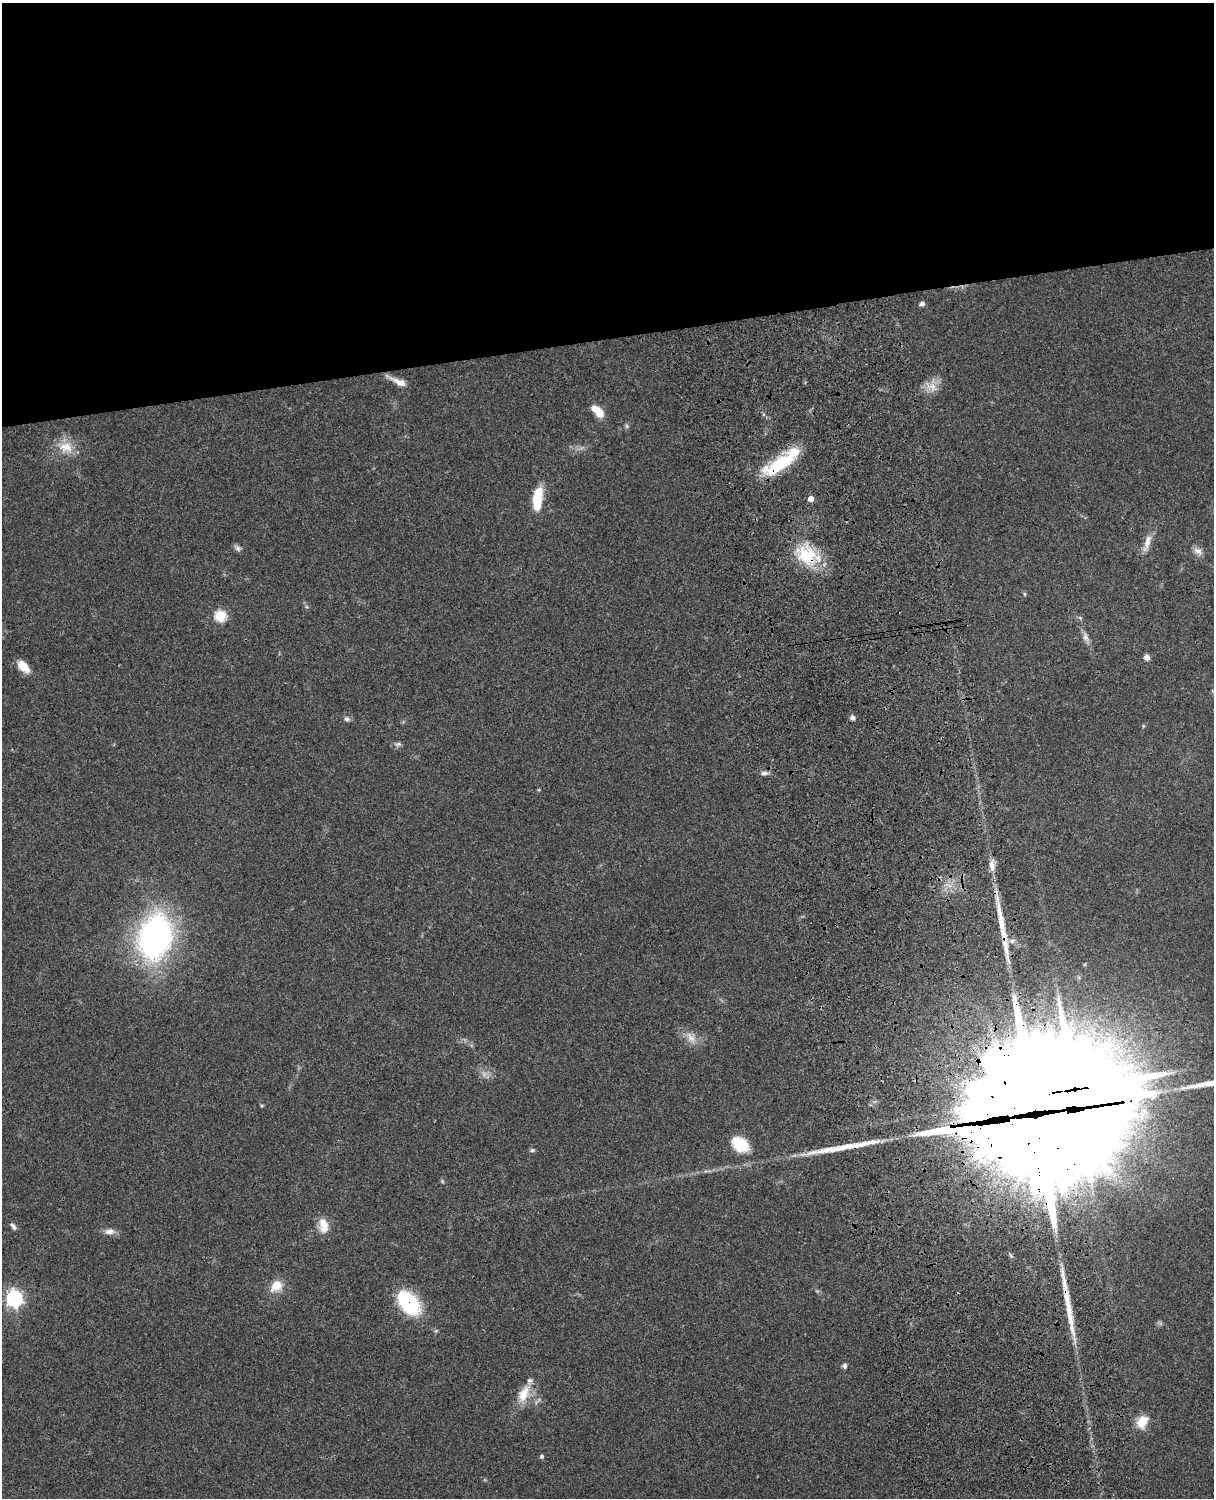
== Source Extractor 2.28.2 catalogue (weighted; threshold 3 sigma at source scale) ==
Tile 2 of 4 x 3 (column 2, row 1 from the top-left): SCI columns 1333-2544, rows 3268-4763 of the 5088 x 4927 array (HDU 1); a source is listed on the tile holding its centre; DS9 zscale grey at full resolution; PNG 1216 x 1500 px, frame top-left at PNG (2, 3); no overlay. Shown black and unused: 23% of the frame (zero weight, under 3 of 4 exposures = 6% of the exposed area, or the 3 px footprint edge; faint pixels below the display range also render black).
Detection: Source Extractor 2.28.2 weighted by HDU 2 'WHT'; one run over the whole footprint, this tile lists its part. Background 0.0849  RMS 0.006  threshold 0.0271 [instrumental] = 3 sigma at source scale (4.5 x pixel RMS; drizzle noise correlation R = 1.50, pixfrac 1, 0.05/0.05 arcsec/px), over >= 5 px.
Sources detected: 50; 1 too faint to see at this stretch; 1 inside a brighter object's white glare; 3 long thin detections or spike segments (spike, bleed or trail) — not listed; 5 inside a brighter listed object's ellipse — not listed separately; the other 40 listed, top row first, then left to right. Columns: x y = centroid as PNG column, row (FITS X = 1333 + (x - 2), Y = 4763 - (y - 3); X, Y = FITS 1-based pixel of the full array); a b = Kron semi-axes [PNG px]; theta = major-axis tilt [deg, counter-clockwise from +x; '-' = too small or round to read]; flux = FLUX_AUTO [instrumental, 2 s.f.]
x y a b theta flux
922 304 7 5 18 1.9
398 381 26 7 -26 5.4
931 387 19 12 -29 6.6
598 411 14 7 -43 12
627 426 6 5 - 1.1
66 447 21 16 -10 11
781 462 41 16 26 26
537 498 26 10 84 17
811 499 5 4 - 4.9
1147 543 26 7 73 6.1
238 548 9 7 -33 1.9
1198 551 13 8 -30 3.4
806 555 31 23 -54 28
1024 594 6 4 -89 0.74
220 615 6 6 - 45
1086 637 13 7 -60 3.2
1147 657 7 6 - 2.5
23 666 14 8 -47 9.7
853 718 6 6 - 1.7
347 719 8 6 -6 1.6
398 744 8 6 1 1.6
764 773 9 5 1 2
992 865 16 7 -84 4.5
155 937 33 23 75 210
1012 941 8 6 27 2
691 1037 17 8 -51 5.7
1038 1125 88 81 36 18000
740 1145 20 19 - 15
532 1150 6 5 - 1.1
442 1181 6 4 -19 0.7
323 1225 20 11 -82 8.1
13 1226 10 5 -47 1.9
109 1231 13 8 3 3.6
276 1286 14 11 44 9.7
14 1299 7 6 - 190
409 1303 31 18 -51 39
845 1366 7 5 87 1.5
524 1394 27 12 64 11
1142 1422 13 9 59 12
542 1456 5 4 - 1.1
Overlapping masked pixels (flux is a lower limit): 4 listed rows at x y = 781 462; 806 555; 1038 1125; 409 1303